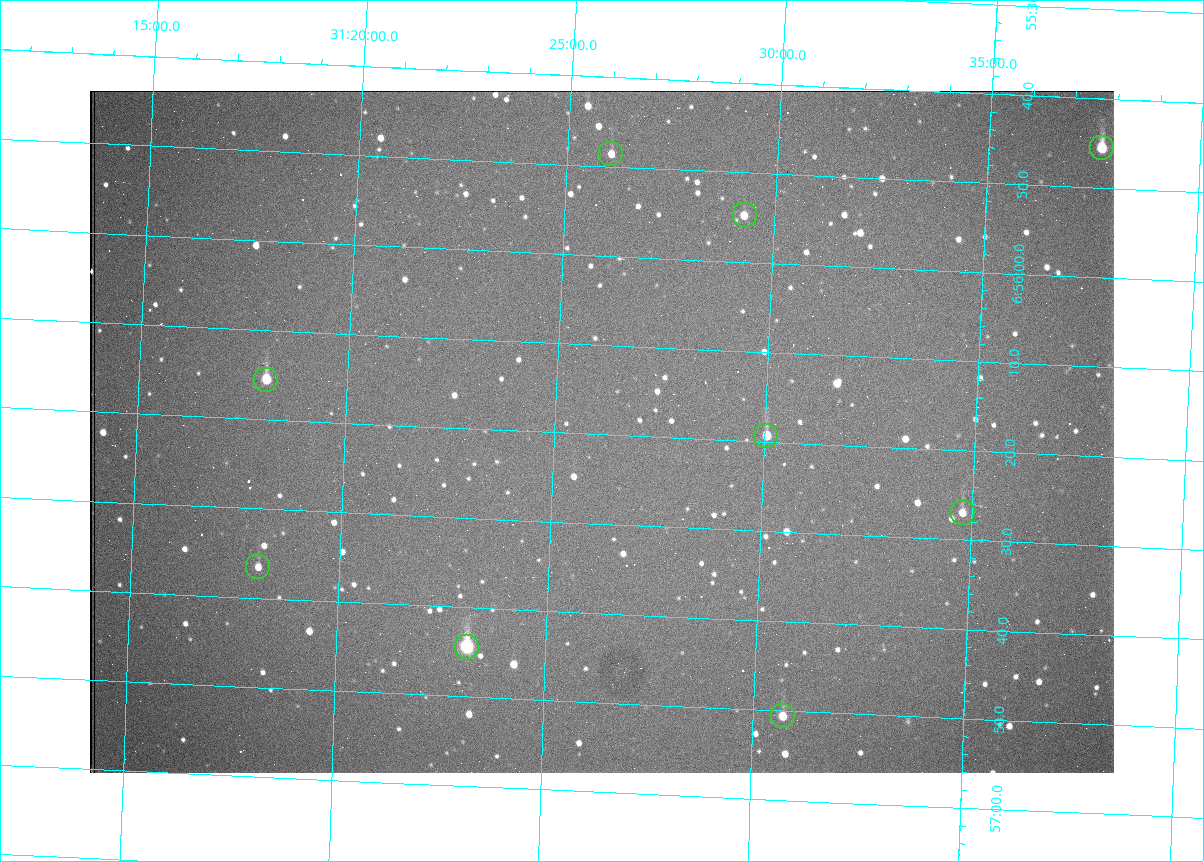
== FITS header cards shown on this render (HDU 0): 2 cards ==
NAXIS1  =                 1024 /fastest changing axis
NAXIS2  =                  682 /next to fastest changing axis

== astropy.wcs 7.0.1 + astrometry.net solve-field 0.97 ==
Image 1024 x 682 px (HDU 0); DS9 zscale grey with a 90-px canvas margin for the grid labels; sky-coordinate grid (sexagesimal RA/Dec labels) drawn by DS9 from the SOLVED WCS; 9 Tycho-2 reference stars matched to detected sources circled (green)
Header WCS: RA---TAN/DEC--TAN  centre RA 06:56:20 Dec +31:26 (104.08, +31.43 deg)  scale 1.44 arcsec/px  FOV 24.5' x 16.3'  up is -93 deg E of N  parity flipped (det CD > 0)
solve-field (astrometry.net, Tycho-2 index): VERIFIED the header's WCS against the Tycho-2 star catalogue (9 matches, 0 conflicts) and refined it, rather than solving blind
Solved WCS: RA---TAN-SIP/DEC--TAN-SIP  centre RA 06:56:20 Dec +31:26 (104.08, +31.44 deg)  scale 1.43 arcsec/px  FOV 24.4' x 16.3'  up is -93 deg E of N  parity flipped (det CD > 0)
The solver's refit moves the header's centre by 1.8 arcsec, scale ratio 0.9972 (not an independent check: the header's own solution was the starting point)
Tycho-2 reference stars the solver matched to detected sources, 9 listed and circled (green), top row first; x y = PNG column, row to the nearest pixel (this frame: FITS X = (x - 90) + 1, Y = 682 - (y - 91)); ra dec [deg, ICRS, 3 dp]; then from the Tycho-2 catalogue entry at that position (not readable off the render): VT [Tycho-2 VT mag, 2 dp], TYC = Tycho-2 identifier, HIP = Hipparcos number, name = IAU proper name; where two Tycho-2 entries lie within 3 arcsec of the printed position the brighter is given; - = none
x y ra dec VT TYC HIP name
1102 148 103.940 +31.628 9.24 2437-728-1 - -
611 154 103.952 +31.434 11.53 2437-424-1 - -
745 215 103.978 +31.488 11.51 2437-421-1 - -
266 380 104.065 +31.301 9.89 2437-425-1 - -
766 436 104.081 +31.501 10.83 2437-37-1 - -
963 513 104.112 +31.580 11.47 2437-71-1 - -
258 567 104.152 +31.301 11.67 2437-646-1 - -
467 647 104.185 +31.385 8.52 2437-370-1 33393 -
783 716 104.211 +31.512 11.03 2437-937-1 - -